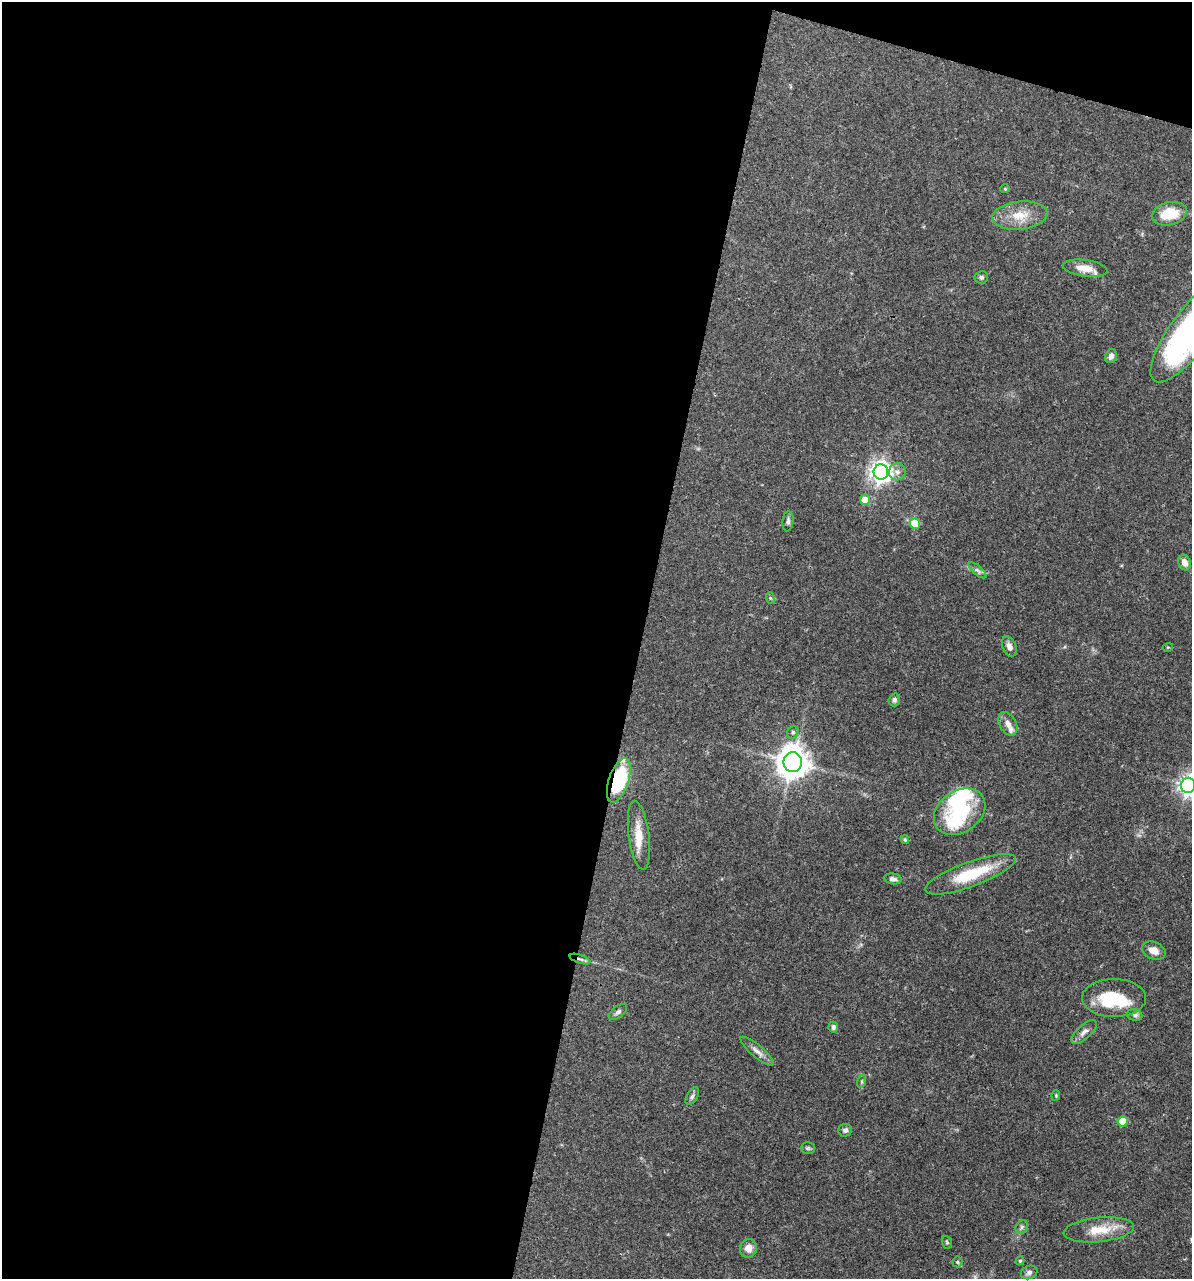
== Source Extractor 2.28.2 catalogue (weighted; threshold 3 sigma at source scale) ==
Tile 1 of 4 x 4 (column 1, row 1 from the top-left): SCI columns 248-1437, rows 3833-5109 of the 5129 x 5114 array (HDU 1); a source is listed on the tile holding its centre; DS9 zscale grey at full resolution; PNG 1194 x 1281 px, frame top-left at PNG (2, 2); each listed source drawn as its Kron ellipse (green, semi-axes under 4 px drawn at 4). Shown black and unused: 56% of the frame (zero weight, under 3 of 4 exposures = <1% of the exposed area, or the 3 px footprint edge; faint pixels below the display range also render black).
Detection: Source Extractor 2.28.2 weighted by HDU 2 'WHT'; one run over the whole footprint, this tile lists its part. Background 0.0744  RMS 0.0033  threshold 0.0147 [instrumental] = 3 sigma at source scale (4.5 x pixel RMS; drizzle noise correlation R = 1.50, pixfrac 1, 0.05/0.05 arcsec/px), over >= 5 px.
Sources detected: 56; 5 inside a brighter object's white glare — neither listed nor drawn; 2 inside a brighter listed object's ellipse — not listed separately; the other 49 listed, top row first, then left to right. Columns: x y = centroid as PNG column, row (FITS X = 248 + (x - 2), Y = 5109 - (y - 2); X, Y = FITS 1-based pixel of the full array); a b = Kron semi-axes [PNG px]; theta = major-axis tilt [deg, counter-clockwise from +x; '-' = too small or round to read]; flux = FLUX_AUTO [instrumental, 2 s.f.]
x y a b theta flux
1005 189 4 4 - 0.32
1170 214 18 11 13 9
1020 215 28 14 6 7.2
1085 268 22 8 -8 4.5
981 277 7 6 - 0.79
1190 331 61 20 54 94
1111 356 7 5 71 1.8
881 472 7 7 - 220
897 472 8 8 - 1.5
865 500 5 5 - 5.4
788 521 10 5 84 0.94
915 524 5 5 - 7.9
1184 562 8 6 -71 2.2
977 570 11 4 -40 0.96
770 598 6 4 -72 0.4
1009 646 10 6 -70 1.7
1168 647 5 3 - 0.29
894 700 6 5 - 0.96
1008 724 12 8 -61 2
793 732 6 5 - 0.66
793 762 10 9 - 590
619 781 23 10 71 27
1188 785 7 7 - 150
960 812 28 21 34 23
639 835 35 10 -83 5.7
905 840 4 3 - 0.44
970 874 48 12 20 15
893 879 9 5 -8 1.2
1154 951 12 8 -23 2.7
580 959 11 3 -18 0.92
1114 998 32 19 0 16
618 1012 11 5 39 0.98
1135 1015 8 6 -16 0.83
833 1027 5 4 - 0.86
1084 1032 16 6 42 1.8
757 1051 21 6 -40 2.1
862 1081 6 4 72 0.52
1056 1095 5 4 - 0.31
692 1096 10 5 58 0.96
1123 1121 5 5 - 8.8
845 1130 7 6 - 0.93
808 1148 7 6 - 0.65
1022 1227 7 5 48 0.78
1099 1230 35 12 6 7.9
947 1242 6 5 - 0.46
748 1248 9 8 - 2.8
1020 1261 4 4 - 0.4
957 1262 5 5 - 0.52
1029 1272 8 6 23 1
Overlapping masked pixels (flux is a lower limit): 2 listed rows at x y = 619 781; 580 959
Isophote crosses this tile's border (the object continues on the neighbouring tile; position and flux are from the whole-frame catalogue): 2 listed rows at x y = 1190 331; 1188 785